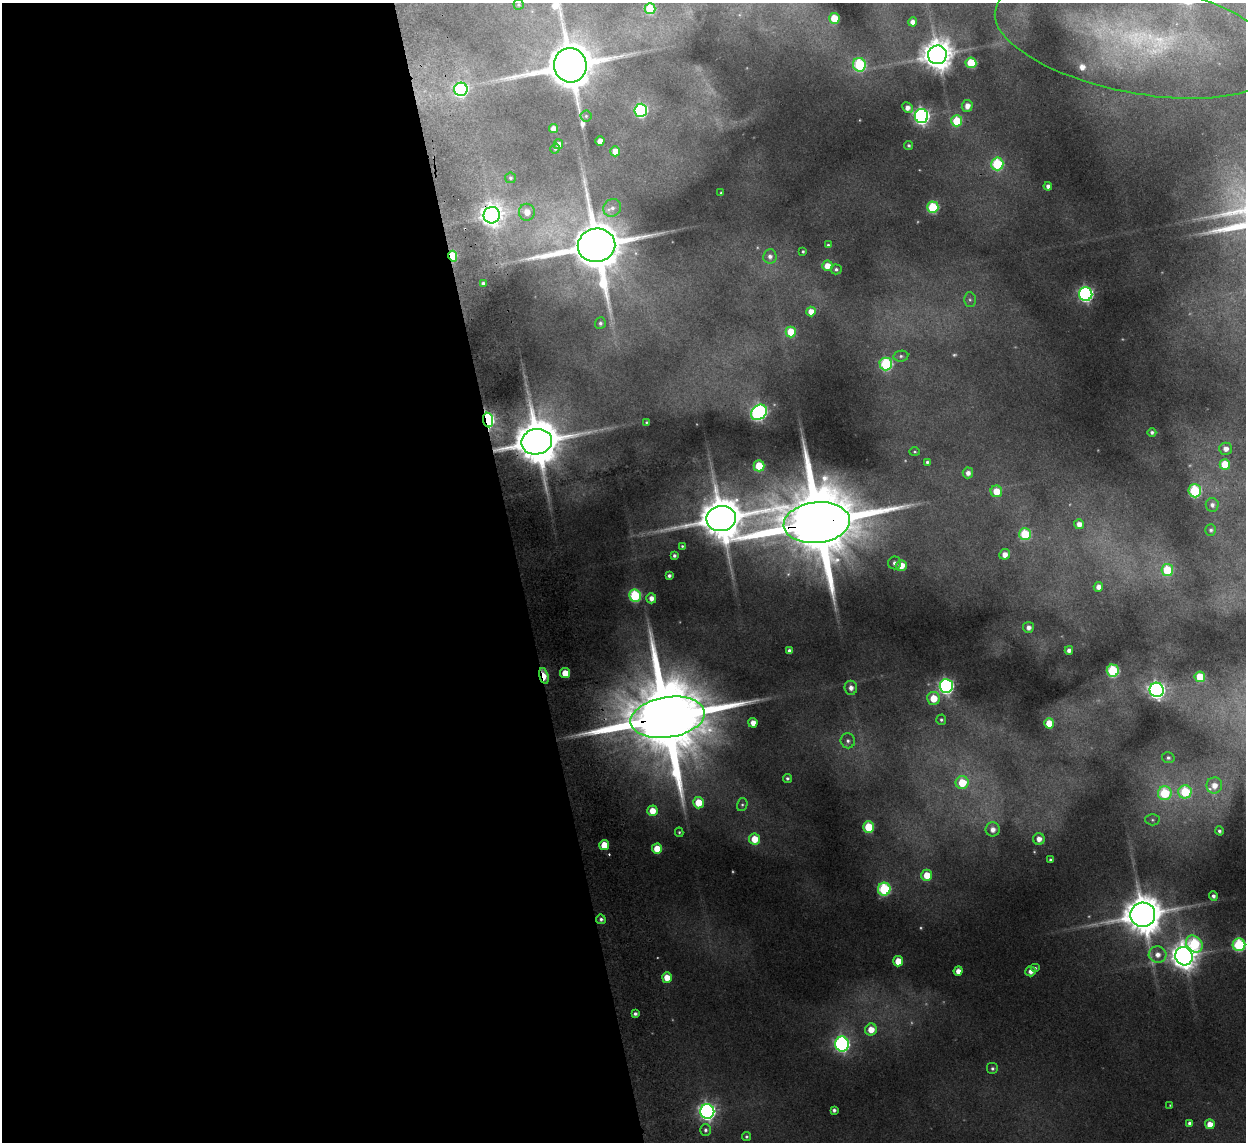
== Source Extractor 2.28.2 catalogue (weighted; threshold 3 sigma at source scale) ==
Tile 9 of 4 x 4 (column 1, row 3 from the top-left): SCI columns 53-1296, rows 1294-2433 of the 5082 x 4980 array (HDU 1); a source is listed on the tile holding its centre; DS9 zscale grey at full resolution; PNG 1248 x 1144 px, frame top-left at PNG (2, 3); each listed source drawn as its Kron ellipse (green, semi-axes under 4 px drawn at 4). Shown black and unused: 42% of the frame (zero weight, under 2 of 3 exposures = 3% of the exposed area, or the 3 px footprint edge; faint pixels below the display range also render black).
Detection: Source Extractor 2.28.2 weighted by HDU 2 'WHT'; one run over the whole footprint, this tile lists its part. Background 0.189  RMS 0.016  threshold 0.0721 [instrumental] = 3 sigma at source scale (4.5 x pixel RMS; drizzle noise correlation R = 1.50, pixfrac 1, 0.05/0.05 arcsec/px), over >= 5 px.
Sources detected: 144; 9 too faint to see at this stretch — neither listed nor drawn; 1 inside a brighter listed object's ellipse — not listed separately; the other 134 listed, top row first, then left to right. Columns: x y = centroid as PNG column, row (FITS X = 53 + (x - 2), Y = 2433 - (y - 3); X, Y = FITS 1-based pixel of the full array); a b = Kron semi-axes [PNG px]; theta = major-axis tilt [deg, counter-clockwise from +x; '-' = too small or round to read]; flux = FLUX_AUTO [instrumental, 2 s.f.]
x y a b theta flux
519 5 5 5 - 2.6
650 9 5 5 - 84
834 18 5 5 - 50
913 22 4 4 - 12
1137 38 145 55 -11 570
937 55 9 9 - 3400
971 63 5 5 - 82
570 65 17 16 - 10000
859 65 7 6 - 180
461 89 7 6 - 320
967 106 6 5 - 14
907 108 6 5 - 11
641 110 6 6 - 250
586 116 5 5 - 2.9
921 116 7 6 - 630
957 121 5 5 - 85
553 129 4 4 - 16
600 141 5 4 - 15
558 144 5 4 - 9.5
909 145 4 3 - 3
555 149 5 4 - 2.5
615 151 5 5 - 22
997 164 6 6 - 150
510 178 5 5 - 3.1
1048 186 4 4 - 8.2
721 193 3 3 - 1.8
933 207 6 5 - 130
612 208 9 8 - 10
527 212 8 7 - 19
492 215 8 8 - 1500
596 245 19 16 9 14000
828 245 3 3 - 2.7
803 251 3 3 - 2.4
453 256 5 4 - 72
770 256 7 6 - 8.2
827 266 5 5 - 21
836 269 5 5 - 3.3
483 283 4 3 - 3.9
1086 294 7 6 - 470
970 300 7 6 - 4.3
811 311 5 5 - 18
600 323 6 5 - 4.3
791 332 5 5 - 52
901 356 7 5 9 4
886 364 6 6 - 180
759 412 9 7 38 490
488 420 7 5 -81 430
646 422 3 3 - 1.7
1152 432 4 4 - 4.1
537 442 15 13 10 10000
1226 449 6 6 - 11
915 452 5 4 - 2.1
927 462 4 3 - 3.6
1225 464 5 5 - 48
759 466 5 5 - 77
968 473 5 5 - 9
996 491 6 5 - 30
1195 491 6 6 - 140
1212 505 7 6 - 6.8
721 518 15 12 7 8100
817 523 33 20 6 32000
1079 524 5 5 - 13
1211 530 6 5 - 3.9
1025 534 6 6 - 100
682 546 4 3 - 2.4
1005 554 5 5 - 14
674 556 4 3 - 4.1
894 563 6 6 - 6.8
901 565 5 5 - 28
1167 570 6 6 - 61
669 576 4 4 - 4.7
1098 587 5 4 - 11
635 596 6 6 - 150
651 598 5 5 - 12
1028 627 5 5 - 9.2
1069 650 4 4 - 7.8
789 651 4 4 - 6.9
1113 671 6 6 - 160
565 673 5 5 - 33
544 676 8 4 -75 61
1200 677 5 5 - 50
946 686 7 6 - 490
851 688 7 6 - 11
1157 690 7 7 - 720
934 698 6 6 - 35
668 717 37 20 9 38000
941 720 5 5 - 3.2
753 723 5 4 - 15
1049 723 5 5 - 33
848 741 7 7 - 6.2
1168 758 6 5 - 4.1
787 778 4 4 - 3.7
962 783 6 6 - 54
1214 785 8 8 - 17
1185 792 7 6 - 110
1165 793 7 7 - 98
698 803 6 5 - 36
742 805 6 5 - 3.2
652 811 5 5 - 25
1152 820 7 5 -2 3.8
869 827 5 5 - 81
993 829 7 7 - 12
1219 831 4 4 - 4.3
679 832 5 3 - 2.3
754 839 6 5 - 35
1039 839 6 6 - 13
604 845 5 5 - 39
657 849 5 5 - 39
1050 860 3 3 - 2.7
927 875 5 5 - 33
884 889 6 6 - 190
1213 896 4 4 - 5.8
1143 915 12 12 - 5900
601 919 5 4 - 4.4
1194 944 9 7 -47 140
1239 945 6 6 - 190
1158 954 9 8 - 16
1184 956 9 8 - 2200
898 961 5 5 - 33
1035 968 5 4 - 2.5
958 971 5 4 - 13
1031 971 5 5 - 10
667 977 5 5 - 25
635 1014 4 4 - 5.1
871 1029 6 6 - 28
842 1044 7 7 - 460
992 1068 6 6 - 4.3
1170 1105 3 2 - 1.4
834 1110 4 4 - 4.9
707 1111 7 7 - 710
1189 1123 4 4 - 5.1
1210 1124 5 5 - 20
705 1130 6 5 - 4.2
746 1137 4 4 - 3
Overlapping masked pixels (flux is a lower limit): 7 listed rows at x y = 492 215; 453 256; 488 420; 537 442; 817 523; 544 676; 668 717
Isophote crosses this tile's border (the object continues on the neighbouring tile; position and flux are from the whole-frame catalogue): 3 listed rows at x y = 1137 38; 570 65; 1239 945